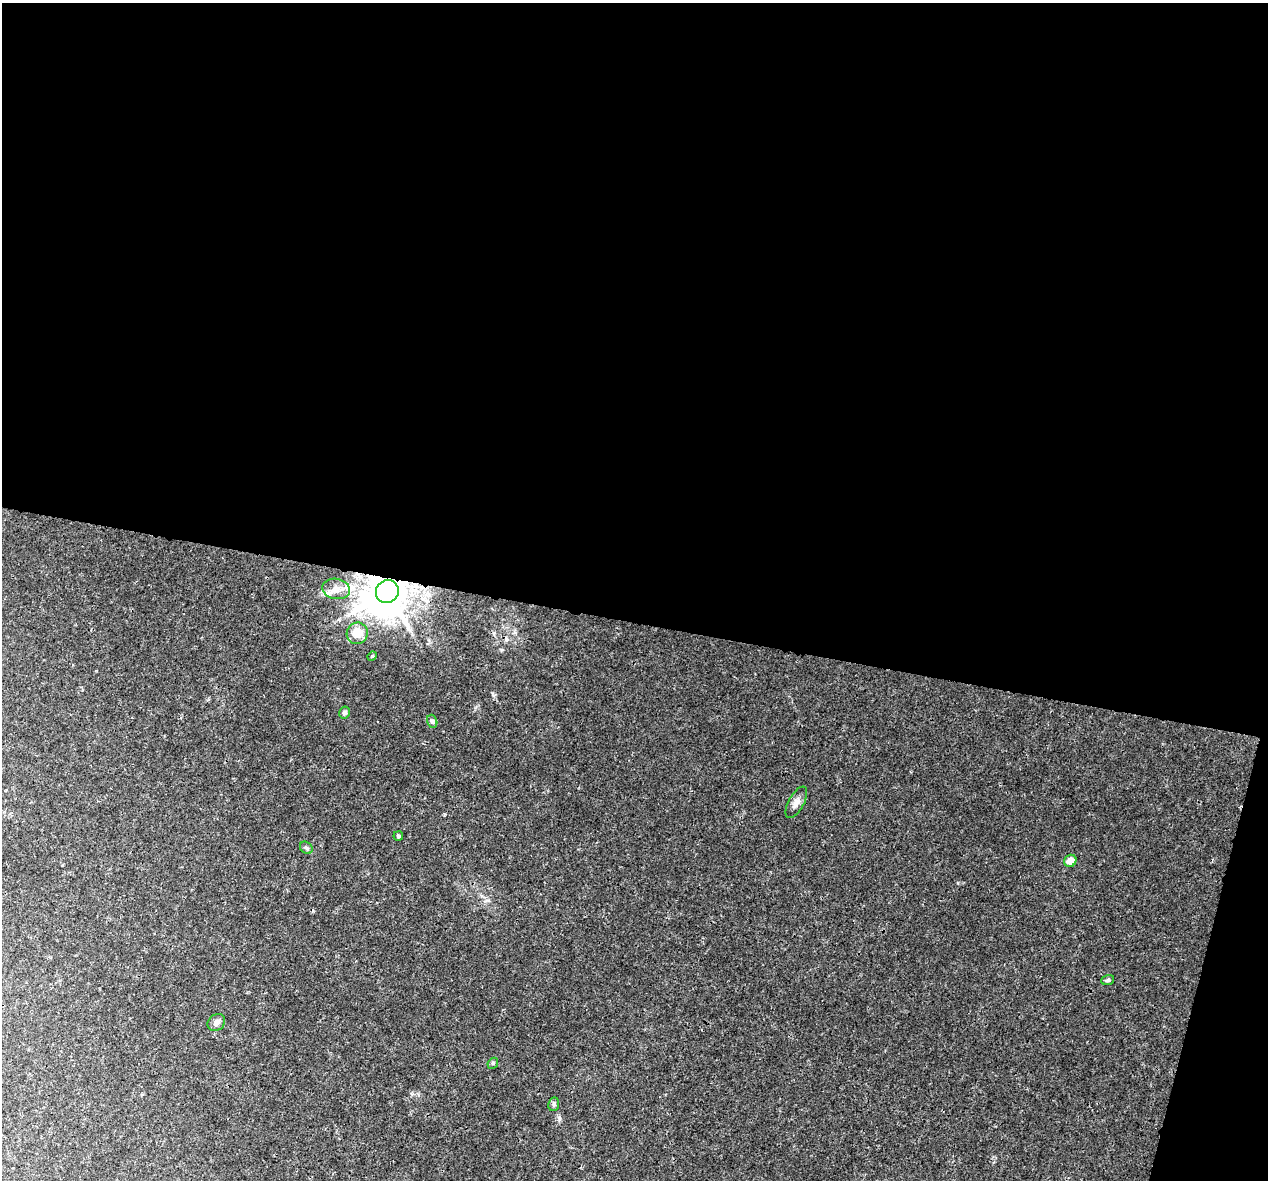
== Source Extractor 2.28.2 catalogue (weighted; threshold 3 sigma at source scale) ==
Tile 4 of 4 x 4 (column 4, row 1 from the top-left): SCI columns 3811-5076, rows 3812-4989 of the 5100 x 5330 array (HDU 1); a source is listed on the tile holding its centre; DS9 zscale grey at full resolution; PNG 1270 x 1182 px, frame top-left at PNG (2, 3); each listed source drawn as its Kron ellipse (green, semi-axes under 4 px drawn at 4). Shown black and unused: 55% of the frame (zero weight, under 3 of 4 exposures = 5% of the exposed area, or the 3 px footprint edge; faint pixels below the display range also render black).
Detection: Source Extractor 2.28.2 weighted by HDU 2 'WHT'; one run over the whole footprint, this tile lists its part. Background 0.00805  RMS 0.0014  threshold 0.00609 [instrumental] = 3 sigma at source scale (4.5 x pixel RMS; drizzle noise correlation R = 1.50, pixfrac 1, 0.0396/0.0396 arcsec/px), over >= 5 px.
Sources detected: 15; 1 cosmic-ray / hot-pixel residue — neither listed nor drawn; the other 14 listed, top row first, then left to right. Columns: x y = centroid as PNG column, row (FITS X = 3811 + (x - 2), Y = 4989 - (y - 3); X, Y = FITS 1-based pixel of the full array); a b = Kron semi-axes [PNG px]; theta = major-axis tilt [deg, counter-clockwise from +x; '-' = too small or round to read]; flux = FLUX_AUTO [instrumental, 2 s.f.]
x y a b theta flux
336 589 14 10 -10 1.3
387 592 12 11 - 480
357 633 11 10 - 2.5
372 656 5 4 - 0.15
344 712 6 5 - 0.37
432 721 6 5 - 0.28
796 802 17 7 61 0.81
398 836 5 5 - 0.25
306 848 7 5 -40 0.29
1070 861 6 6 - 1.3
1108 980 6 5 - 0.24
216 1023 9 8 - 0.61
493 1063 6 4 47 0.19
554 1104 7 5 79 0.3
Overlapping masked pixels (flux is a lower limit): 1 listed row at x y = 387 592